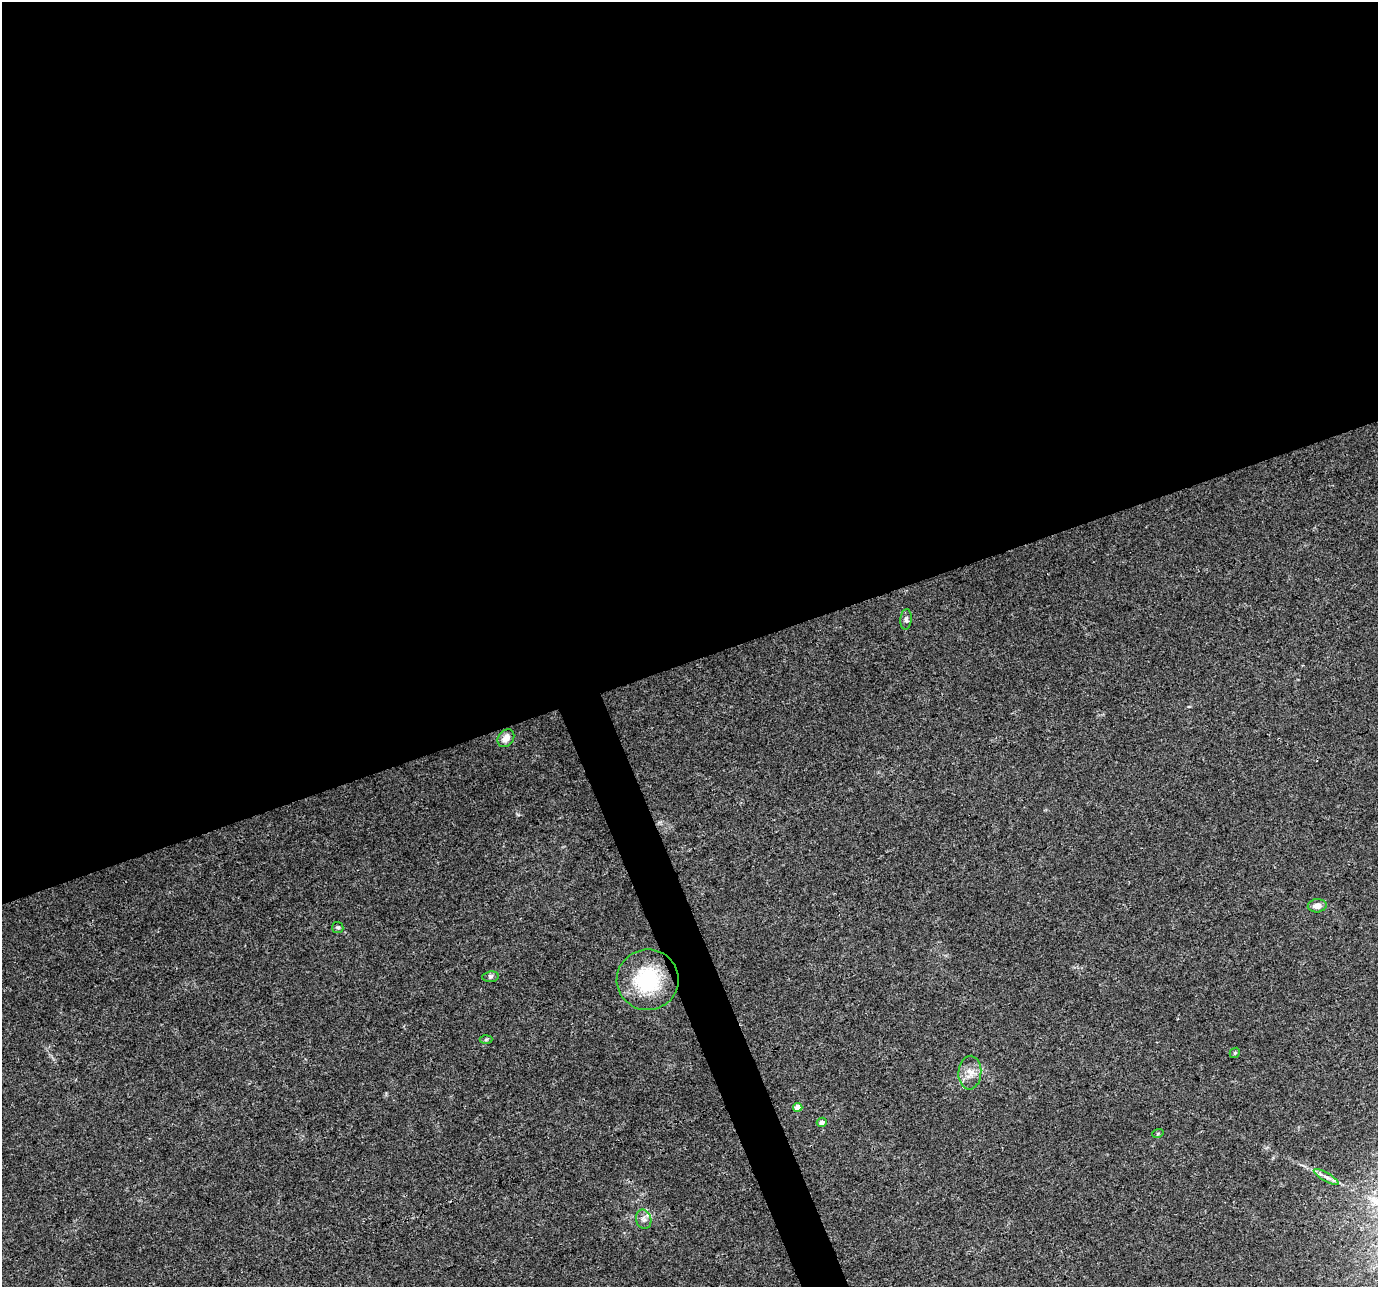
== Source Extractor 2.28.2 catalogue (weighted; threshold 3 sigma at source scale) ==
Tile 2 of 4 x 4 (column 2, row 1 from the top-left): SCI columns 1379-2754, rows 3987-5271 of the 5506 x 5346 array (HDU 1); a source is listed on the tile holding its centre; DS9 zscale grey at full resolution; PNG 1380 x 1289 px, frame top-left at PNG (2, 2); each listed source drawn as its Kron ellipse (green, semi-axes under 4 px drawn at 4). Shown black and unused: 53% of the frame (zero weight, under 3 of 4 exposures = <1% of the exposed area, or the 3 px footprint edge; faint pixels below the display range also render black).
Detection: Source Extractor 2.28.2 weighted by HDU 2 'WHT'; one run over the whole footprint, this tile lists its part. Background 0.0199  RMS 0.003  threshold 0.0133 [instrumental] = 3 sigma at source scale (4.5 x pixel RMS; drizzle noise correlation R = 1.50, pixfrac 1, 0.0396/0.0396 arcsec/px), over >= 5 px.
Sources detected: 14; all 14 listed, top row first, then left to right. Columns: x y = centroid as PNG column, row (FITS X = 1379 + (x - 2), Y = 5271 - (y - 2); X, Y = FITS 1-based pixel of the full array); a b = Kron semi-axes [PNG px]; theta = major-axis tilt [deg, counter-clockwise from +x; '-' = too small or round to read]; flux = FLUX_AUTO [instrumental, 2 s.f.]
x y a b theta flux
906 619 10 5 85 0.76
506 738 10 7 52 2.1
1317 906 9 6 5 1.9
338 927 6 5 - 0.52
490 977 8 5 6 0.64
648 980 31 30 - 20
486 1040 6 4 2 0.39
1235 1053 5 4 - 0.41
970 1073 17 11 86 3.2
798 1107 4 4 - 2.9
822 1122 5 4 - 0.95
1158 1133 6 3 19 0.32
1326 1177 14 3 -30 1.1
644 1219 10 7 -72 1.3